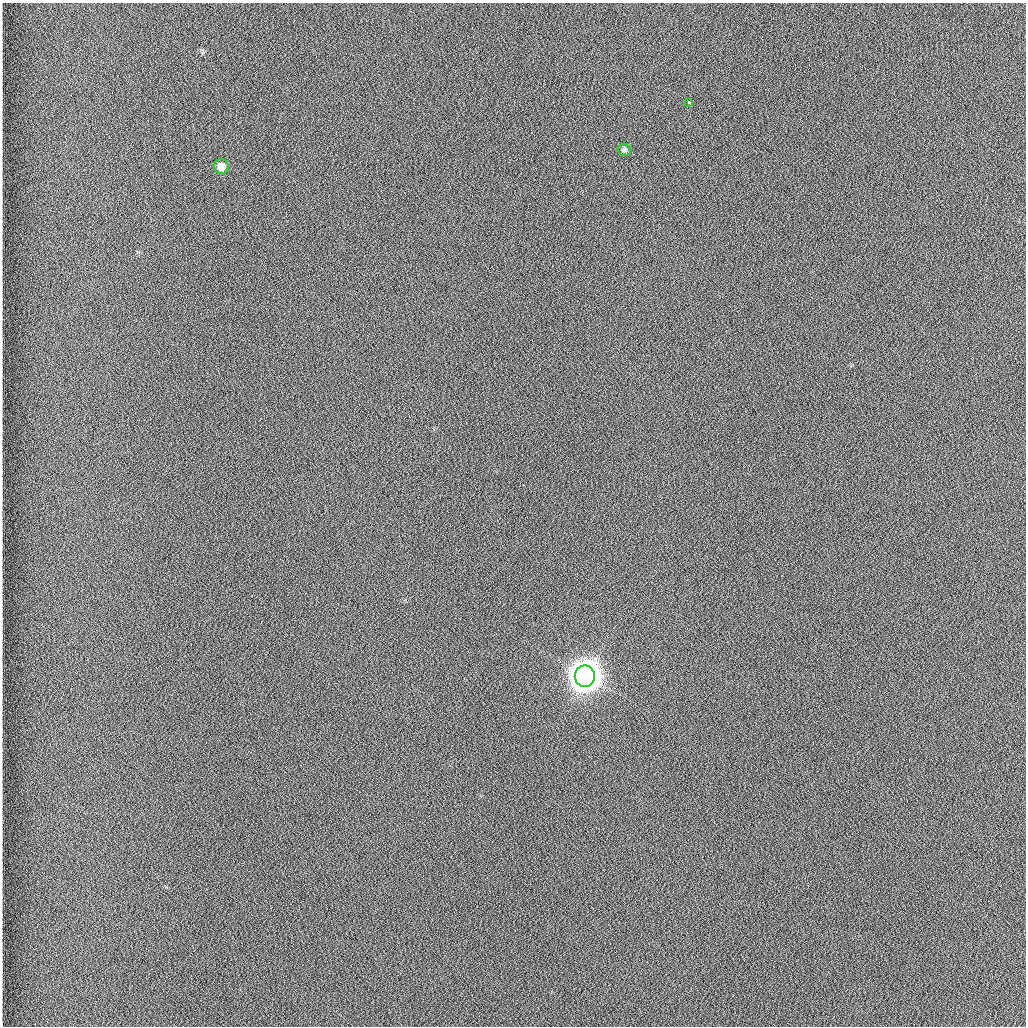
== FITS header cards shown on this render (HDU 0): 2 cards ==
NAXIS1  =                 1024 /fastest changing axis
NAXIS2  =                 1024 /next to fastest changing axis

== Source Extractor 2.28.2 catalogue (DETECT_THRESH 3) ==
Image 1024 x 1024 px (HDU 0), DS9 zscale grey, 1 PNG px = 1 image px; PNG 1028 x 1028 px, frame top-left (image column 1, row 1024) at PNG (2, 3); each listed source drawn as its Kron ellipse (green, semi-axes under 4 px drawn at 4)
Background 1260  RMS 5.9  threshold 17.7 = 3 sigma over >= 5 px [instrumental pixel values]
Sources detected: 4; all 4 listed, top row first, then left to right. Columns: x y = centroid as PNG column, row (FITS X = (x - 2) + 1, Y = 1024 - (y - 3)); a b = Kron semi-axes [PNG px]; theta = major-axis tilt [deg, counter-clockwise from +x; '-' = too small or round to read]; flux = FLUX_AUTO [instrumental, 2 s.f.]
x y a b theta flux
689 102 3 3 - 8.3e+02
624 150 7 6 - 9.7e+02
221 166 7 7 - 3.7e+03
585 676 10 10 - 1.0e+06